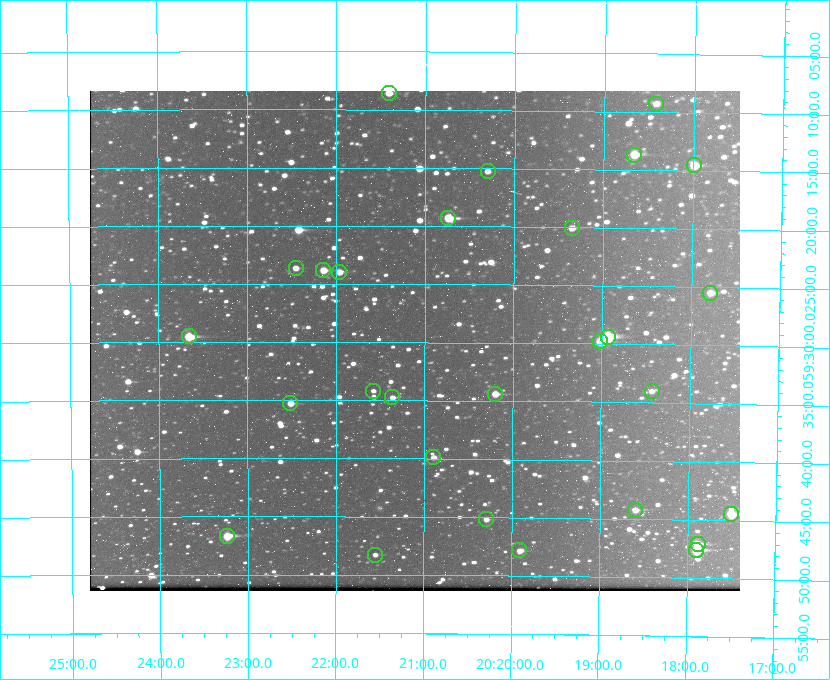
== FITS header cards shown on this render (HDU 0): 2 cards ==
NAXIS1  =                  650 / Width of table row in bytes
NAXIS2  =                  500 / Number of rows in table

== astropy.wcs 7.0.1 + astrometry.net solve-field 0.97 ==
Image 650 x 500 px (HDU 0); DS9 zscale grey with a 90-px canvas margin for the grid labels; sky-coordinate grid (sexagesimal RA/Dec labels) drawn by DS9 from the SOLVED WCS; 28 Tycho-2 reference stars matched to detected sources circled (green)
Header WCS: none
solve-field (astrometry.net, Tycho-2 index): SOLVED blind (the file carries no WCS)
Solved WCS: RA---TAN-SIP/DEC--TAN-SIP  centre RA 20:21:07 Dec +59:30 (305.28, +59.50 deg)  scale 5.16 arcsec/px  FOV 55.8' x 43.0'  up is +180 deg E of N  parity flipped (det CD > 0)
(file carries no celestial WCS; the grid is the blind solution)
Tycho-2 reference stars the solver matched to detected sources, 28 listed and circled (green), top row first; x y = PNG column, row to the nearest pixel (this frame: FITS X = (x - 90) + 1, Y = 500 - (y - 91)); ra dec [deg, ICRS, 3 dp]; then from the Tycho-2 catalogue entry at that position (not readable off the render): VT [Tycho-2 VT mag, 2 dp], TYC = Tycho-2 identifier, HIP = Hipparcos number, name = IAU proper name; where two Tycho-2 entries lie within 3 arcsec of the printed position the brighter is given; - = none
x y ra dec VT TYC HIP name
389 93 305.353 +59.143 10.51 3949-1307-1 - -
656 104 304.606 +59.155 10.95 3949-1673-1 - -
634 155 304.666 +59.228 9.63 3949-1325-1 - -
694 165 304.498 +59.243 9.91 3949-663-1 - -
488 171 305.075 +59.254 11.10 3949-857-1 - -
448 218 305.185 +59.322 8.95 3949-1869-1 - -
572 228 304.838 +59.335 10.93 3949-1877-1 - -
296 268 305.613 +59.394 10.81 3949-1261-1 - -
323 270 305.535 +59.397 10.37 3949-1383-1 - -
339 272 305.490 +59.400 10.79 3949-1179-1 - -
710 293 304.447 +59.425 10.97 3949-965-1 - -
189 336 305.915 +59.492 9.25 3949-1149-1 - -
608 337 304.733 +59.490 8.93 3949-1451-1 - -
600 341 304.755 +59.496 9.37 3949-615-1 - -
373 391 305.394 +59.570 11.70 3949-405-1 - -
652 391 304.607 +59.567 11.00 3949-1861-1 - -
495 394 305.049 +59.573 10.18 3949-1099-1 - -
392 397 305.340 +59.579 10.98 3949-39-1 - -
290 403 305.628 +59.588 10.19 3949-1517-1 - -
433 457 305.223 +59.664 11.52 3949-1631-1 - -
635 510 304.649 +59.737 10.61 3949-735-1 - -
731 514 304.376 +59.741 8.68 3949-423-1 - -
486 519 305.073 +59.753 11.06 3949-89-1 - -
227 536 305.808 +59.778 8.73 3949-715-1 100545 -
698 544 304.470 +59.785 9.54 3949-1615-1 - -
519 550 304.976 +59.797 11.33 3949-1031-1 - -
696 550 304.474 +59.793 10.98 3949-1187-1 100048 -
375 555 305.387 +59.804 11.49 3949-285-1 - -